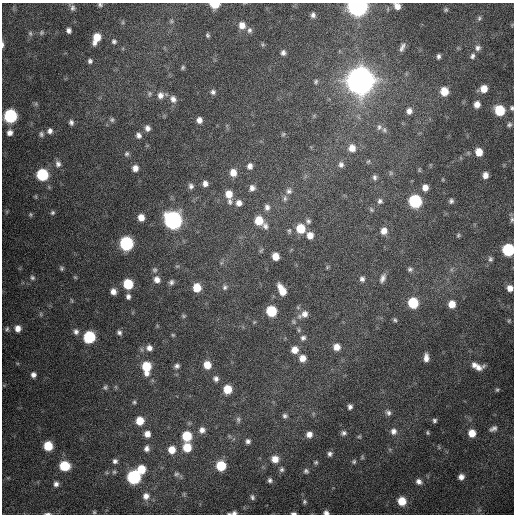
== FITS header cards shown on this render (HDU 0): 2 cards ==
NAXIS1  =                  512 / Axis length
NAXIS2  =                  512 / Axis length

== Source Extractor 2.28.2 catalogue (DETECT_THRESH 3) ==
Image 512 x 512 px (HDU 0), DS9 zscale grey, 1 PNG px = 1 image px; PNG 516 x 516 px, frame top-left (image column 1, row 512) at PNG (2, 3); no overlay
Background 723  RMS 21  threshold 63.4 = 3 sigma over >= 5 px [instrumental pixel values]
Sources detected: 197; all 197 listed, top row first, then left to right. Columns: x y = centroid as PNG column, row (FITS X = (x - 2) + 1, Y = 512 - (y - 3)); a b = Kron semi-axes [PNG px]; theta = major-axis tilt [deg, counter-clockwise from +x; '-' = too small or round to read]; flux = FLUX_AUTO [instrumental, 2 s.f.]
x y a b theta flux
214 4 7 5 -2 3.5e+04
100 5 5 4 - 2.7e+03
357 6 8 7 - 1.0e+06
397 6 9 8 - 1.0e+04
72 8 8 7 - 4.3e+03
446 10 6 6 - 2.4e+03
313 15 7 6 - 4.9e+03
479 18 7 5 69 2.5e+03
171 21 5 5 - 2.0e+03
123 22 6 4 72 1.7e+03
242 25 8 7 - 1.2e+04
69 30 5 4 - 4.7e+03
249 30 8 6 74 4.2e+03
41 32 6 6 - 2.4e+03
30 33 8 5 -75 3.0e+03
207 35 5 4 - 2.4e+03
96 38 10 6 68 2.4e+04
114 41 6 6 - 3.1e+03
3 44 8 3 -90 3.6e+03
402 47 13 6 66 6.7e+03
478 48 8 7 - 5.2e+03
283 53 6 6 - 4.6e+03
438 56 5 4 - 3.8e+03
472 56 7 6 - 3.9e+03
90 61 5 5 - 3.3e+03
183 67 5 4 - 2.1e+03
360 80 11 10 - 2.9e+06
316 81 6 5 - 2.5e+03
484 89 6 6 - 1.6e+04
444 91 8 7 - 2.2e+04
213 92 6 6 - 3.8e+03
150 94 6 5 - 2.7e+03
160 95 9 8 - 8.0e+03
173 99 9 8 - 7.9e+03
477 104 7 6 - 9.3e+03
512 108 6 5 - 2.8e+03
500 110 7 7 - 5.9e+04
409 111 7 7 - 7.1e+03
10 116 8 7 - 1.7e+05
112 120 6 6 - 3.0e+03
199 120 6 5 - 7.4e+03
71 122 7 5 -72 4.2e+03
509 124 7 6 - 3.4e+03
379 127 8 7 - 4.6e+03
147 128 7 6 - 6.0e+03
384 130 7 6 - 3.5e+03
50 131 8 7 - 5.8e+03
10 132 8 8 - 7.9e+03
41 134 8 6 -87 3.9e+03
283 134 5 4 - 1.9e+03
139 135 7 6 - 5.6e+03
352 148 9 9 - 1.3e+04
479 152 7 6 - 1.8e+04
127 154 7 6 - 3.2e+03
368 161 6 5 - 2.0e+03
58 164 10 8 -90 6.5e+03
341 165 8 7 - 5.5e+03
250 166 8 7 - 6.3e+03
135 168 7 6 - 9.0e+03
233 172 8 7 - 1.3e+04
391 173 6 5 - 2.5e+03
42 175 8 7 - 9.8e+04
485 175 6 5 - 8.2e+03
375 177 7 5 -78 3.8e+03
205 184 6 6 - 6.7e+03
191 186 7 6 - 4.8e+03
425 187 6 6 - 1.0e+04
252 188 7 6 - 6.7e+03
289 191 8 8 - 6.1e+03
229 194 9 7 -81 1.7e+04
36 196 6 4 72 1.5e+03
285 198 9 6 81 4.4e+03
380 201 7 7 - 4.1e+03
415 201 8 7 - 1.4e+05
451 201 6 5 - 3.5e+03
230 202 8 7 - 5.1e+03
239 203 8 8 - 8.6e+03
267 207 8 7 - 6.1e+03
371 210 7 5 -50 2.5e+03
52 213 6 5 - 2.8e+03
30 214 6 5 - 2.0e+03
141 217 7 6 - 1.2e+04
512 219 9 5 81 3.5e+03
173 220 9 8 - 6.2e+05
259 220 9 8 - 2.9e+04
308 221 7 6 - 3.8e+03
265 226 10 7 -75 6.2e+03
300 228 8 7 - 3.6e+04
289 231 8 5 81 2.8e+03
384 231 8 8 - 1.2e+04
310 235 8 7 - 1.2e+04
458 235 6 4 47 2.2e+03
126 243 8 7 - 1.9e+05
261 250 9 4 62 2.3e+03
508 250 7 7 - 1.3e+05
275 256 6 6 - 1.6e+04
490 259 7 6 - 3.5e+03
327 267 6 4 50 1.7e+03
61 268 6 5 - 2.6e+03
410 269 7 6 - 3.5e+03
155 270 8 7 - 3.7e+03
75 277 6 4 -42 1.6e+03
32 278 7 6 - 3.3e+03
383 278 12 7 65 6.8e+03
362 279 7 7 - 4.9e+03
157 280 8 7 - 9.2e+03
171 282 7 6 - 4.2e+03
128 284 7 7 - 5.3e+04
225 287 7 6 - 3.4e+03
197 288 7 7 - 2.6e+04
510 288 6 6 - 9.6e+03
282 290 11 6 -63 2.2e+04
113 291 6 5 - 8.0e+03
128 296 6 5 - 4.8e+03
72 300 7 3 -71 1.5e+03
413 303 7 7 - 6.4e+04
452 304 7 6 - 1.6e+04
271 311 7 7 - 6.6e+04
41 314 6 4 -90 2.1e+03
304 314 15 9 28 1.2e+04
183 316 6 4 -23 2.0e+03
395 320 5 4 - 2.5e+03
509 321 5 4 - 1.5e+03
18 328 7 7 - 1.1e+04
7 329 6 5 - 2.6e+03
299 330 6 5 - 2.2e+03
76 332 8 7 - 5.7e+03
119 332 7 6 - 3.9e+03
173 335 5 4 - 1.6e+03
89 337 8 7 - 1.0e+05
303 338 8 7 - 4.8e+03
336 347 7 7 - 1.2e+04
149 348 8 7 - 7.4e+03
295 350 7 7 - 1.3e+04
302 358 7 7 - 1.2e+04
426 358 9 6 -89 9.2e+03
207 365 8 7 - 1.8e+04
474 365 7 6 - 6.1e+03
177 366 7 6 - 4.1e+03
146 367 12 8 -89 4.3e+04
478 368 12 7 14 9.8e+03
33 375 6 6 - 5.9e+03
216 379 7 7 - 5.4e+03
105 387 7 6 - 3.1e+03
116 387 6 4 -71 1.9e+03
227 389 7 7 - 2.9e+04
497 390 5 5 - 2.1e+03
134 402 5 5 - 2.3e+03
350 407 6 5 - 4.7e+03
388 413 9 7 -48 5.2e+03
285 416 6 5 - 3.4e+03
238 420 8 6 85 3.7e+03
434 420 5 5 - 2.9e+03
140 421 7 7 - 2.5e+04
493 429 10 6 25 5.6e+03
202 430 8 7 - 7.8e+03
393 431 9 8 - 8.1e+03
343 433 8 6 9 4.4e+03
427 433 4 4 - 1.9e+03
472 433 7 6 - 1.8e+04
147 434 7 6 - 1.0e+04
309 434 6 6 - 8.8e+03
187 436 7 7 - 4.7e+04
359 436 6 5 - 2.3e+03
248 441 6 6 - 4.3e+03
48 446 7 7 - 3.9e+04
187 447 8 7 - 3.0e+04
147 448 8 6 79 6.0e+03
172 450 7 7 - 1.8e+04
330 454 6 6 - 4.3e+03
362 457 7 5 80 2.1e+03
275 459 7 7 - 1.4e+04
115 461 6 6 - 4.5e+03
316 462 6 5 - 2.3e+03
354 462 6 6 - 2.8e+03
64 466 8 7 - 5.1e+04
221 466 7 7 - 4.9e+04
141 469 7 7 - 2.9e+04
282 469 7 6 - 3.4e+03
306 471 7 6 - 3.3e+03
114 472 7 5 -1 2.9e+03
176 474 7 5 16 3.3e+03
134 477 8 8 - 1.9e+05
461 477 6 6 - 7.8e+03
270 480 6 5 - 3.8e+03
419 481 8 7 - 6.9e+03
56 484 7 6 - 5.7e+03
146 496 9 9 - 9.8e+03
252 497 7 5 -67 3.3e+03
402 501 8 7 - 2.7e+04
304 502 6 5 - 2.6e+03
94 512 5 4 - 1.7e+03
234 513 6 4 1 3.6e+03
294 513 6 3 -1 3.5e+03
326 513 6 4 -12 5.1e+03
48 514 8 3 0 2.9e+03
229 514 5 2 - 1.5e+03
At the frame edge (FLAGS 8, measured only in part): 14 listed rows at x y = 214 4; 100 5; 357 6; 397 6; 3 44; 512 108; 512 219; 508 250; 510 288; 234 513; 294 513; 326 513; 48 514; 229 514